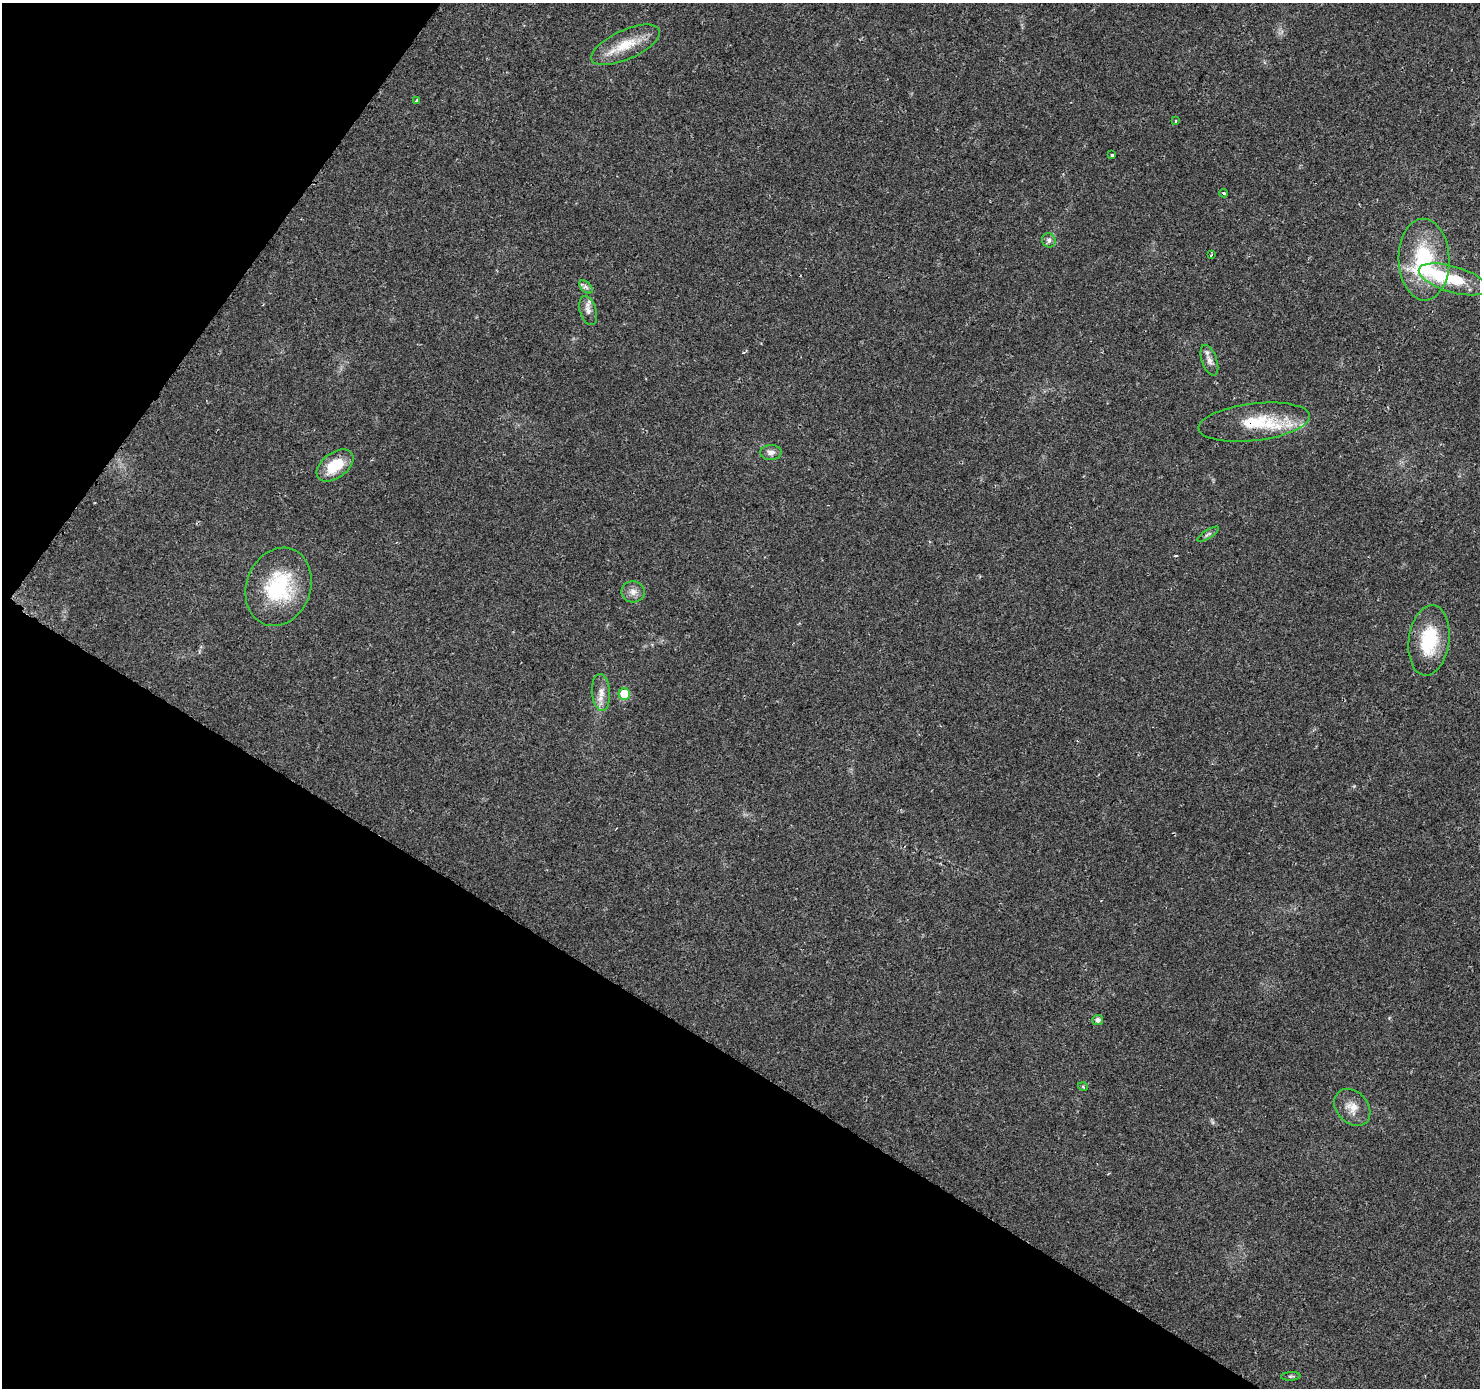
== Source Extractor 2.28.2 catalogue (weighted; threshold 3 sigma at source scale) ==
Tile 9 of 4 x 4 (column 1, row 3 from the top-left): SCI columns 18-1495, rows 1646-3031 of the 5936 x 5993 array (HDU 1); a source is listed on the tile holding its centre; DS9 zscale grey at full resolution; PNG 1482 x 1390 px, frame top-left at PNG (2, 3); each listed source drawn as its Kron ellipse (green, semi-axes under 4 px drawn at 4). Shown black and unused: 31% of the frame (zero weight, under 2 of 3 exposures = <1% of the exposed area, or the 3 px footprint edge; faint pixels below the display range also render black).
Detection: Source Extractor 2.28.2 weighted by HDU 2 'WHT'; one run over the whole footprint, this tile lists its part. Background 0.0372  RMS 0.0044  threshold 0.0198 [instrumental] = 3 sigma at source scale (4.5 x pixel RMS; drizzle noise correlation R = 1.50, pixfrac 1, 0.0396/0.0396 arcsec/px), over >= 5 px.
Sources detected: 28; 1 inside a brighter object's white glare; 1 cosmic-ray / hot-pixel residue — neither listed nor drawn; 1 inside a brighter listed object's ellipse — not listed separately; the other 25 listed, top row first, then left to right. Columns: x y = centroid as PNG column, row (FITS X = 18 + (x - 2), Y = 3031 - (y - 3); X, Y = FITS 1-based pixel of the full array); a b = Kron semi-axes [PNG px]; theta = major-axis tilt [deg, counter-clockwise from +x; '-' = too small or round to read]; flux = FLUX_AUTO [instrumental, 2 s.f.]
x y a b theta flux
626 45 37 14 24 12
417 101 4 3 - 1.3
1176 121 3 3 - 0.81
1112 155 3 3 - 0.62
1224 193 4 3 - 1.2
1049 240 7 6 - 1.3
1211 255 3 2 - 0.36
1424 260 41 25 -88 40
1453 279 35 13 -16 18
586 287 8 5 -44 1.2
588 311 15 8 -73 2.9
1209 360 16 7 -70 2.8
1254 422 56 18 7 21
771 452 11 7 1 2.1
335 465 21 12 36 13
1208 534 12 4 32 1
278 587 40 32 69 34
633 592 11 10 - 3
1429 640 35 20 82 23
601 692 18 9 -86 4.2
624 694 6 6 - 19
1098 1020 5 5 - 1.7
1083 1087 5 3 - 0.46
1352 1107 20 15 -47 5.8
1291 1376 9 3 4 0.7
Overlapping masked pixels (flux is a lower limit): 1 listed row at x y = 1254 422